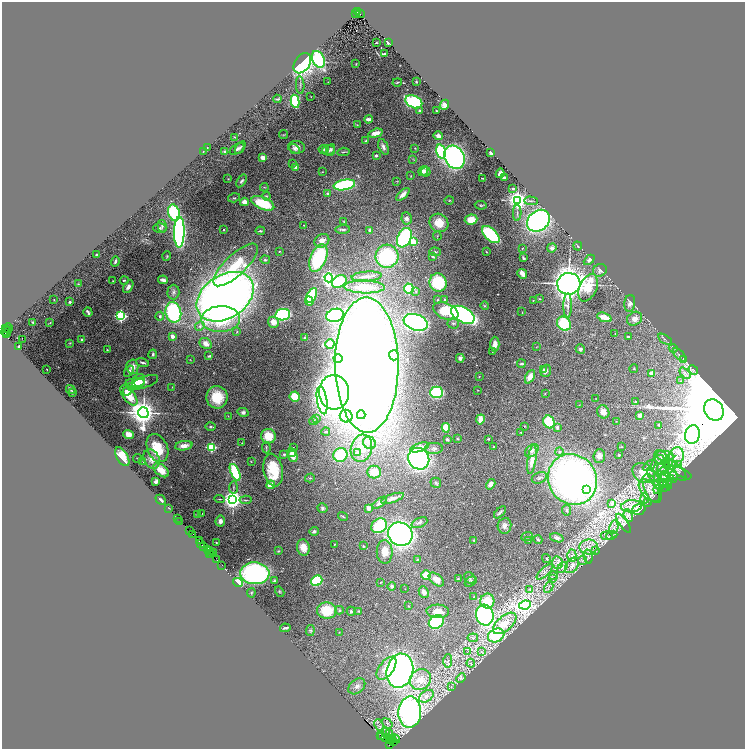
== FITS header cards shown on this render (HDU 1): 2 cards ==
NAXIS1  =                 1486
NAXIS2  =                 1494

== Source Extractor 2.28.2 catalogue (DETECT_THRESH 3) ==
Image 1486 x 1494 px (HDU 1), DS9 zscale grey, zoomed out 1/2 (1 PNG px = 2 x 2 image px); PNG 747 x 751 px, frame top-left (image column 2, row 1494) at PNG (2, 2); each listed source drawn as its Kron ellipse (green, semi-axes under 4 px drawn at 4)
Background 0.55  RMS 0.046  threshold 0.138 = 3 sigma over >= 5 px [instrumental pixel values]
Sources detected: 477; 42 cannot appear on this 1/2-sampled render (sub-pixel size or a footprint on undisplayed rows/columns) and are neither listed nor drawn; the other 435 listed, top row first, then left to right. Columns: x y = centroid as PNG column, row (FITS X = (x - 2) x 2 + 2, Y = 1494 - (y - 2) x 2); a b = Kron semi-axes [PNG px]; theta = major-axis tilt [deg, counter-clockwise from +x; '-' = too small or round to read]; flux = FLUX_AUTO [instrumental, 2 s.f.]
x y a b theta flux
358 12 2 2 - 340
355 14 3 1 - 28
360 14 4 2 - 190
376 43 2 2 - 7.3
388 43 3 2 - 19
384 54 4 2 - 16
318 59 9 6 -66 1000
302 63 11 7 56 1600
356 64 3 2 - 5.8
328 82 2 1 - 2.4
397 82 5 2 - 7.4
416 82 2 2 - 5.9
300 85 9 2 -86 14
311 96 3 2 - 2.7
277 99 4 2 - 9.6
295 101 7 4 -79 660
414 102 9 6 -25 800
445 105 5 4 - 51
419 111 3 3 - 15
436 111 2 2 - 8.3
368 119 4 2 - 38
357 125 4 2 - 7
376 133 7 4 15 63
283 135 4 2 - 6.2
438 136 5 3 - 37
235 137 3 2 - 3.8
366 141 3 2 - 9.1
296 147 8 6 -7 46
383 147 8 4 -67 36
207 148 3 2 - 4.2
240 148 7 3 56 16
415 148 3 2 - 4.4
237 149 8 4 32 29
294 149 6 3 -38 16
324 149 5 4 - 12
328 150 6 5 - 23
331 150 6 4 69 17
203 151 3 2 - 3.2
224 151 4 3 - 12
343 152 6 2 5 10
441 152 7 4 -74 740
491 153 3 2 - 16
376 156 4 3 - 17
454 157 12 9 -62 2600
263 158 4 3 - 64
413 159 3 2 - 4.6
292 163 2 2 - 4.5
295 167 3 2 - 62
423 171 5 4 - 32
322 172 2 1 - 3.8
426 172 5 4 - 31
500 173 5 3 - 40
411 176 3 2 - 4.4
482 178 3 1 - 7.1
504 178 4 2 - 33
228 179 3 2 - 4.5
241 181 7 4 56 22
397 181 3 2 - 4
344 185 11 5 11 710
264 187 4 2 - 7.6
513 188 3 2 - 14
327 193 4 3 - 10
403 194 8 4 43 41
266 196 4 3 - 10
234 198 6 3 17 10
449 200 5 3 - 7.4
517 200 4 4 - 7100
531 201 7 2 -1 7.9
244 202 4 4 - 68
263 203 12 6 -22 360
481 205 6 3 -9 11
174 213 8 5 -73 610
517 213 8 3 88 15
407 218 6 5 - 35
471 219 6 5 - 150
538 221 12 9 38 2300
344 222 3 3 - 8.8
439 223 10 9 - 160
304 225 2 2 - 4.9
162 226 6 4 -74 21
160 228 6 4 2 20
342 229 7 2 2 20
224 230 2 2 - 19
370 230 4 3 - 20
260 231 5 3 - 12
179 232 15 5 89 3100
491 234 11 6 -44 640
437 236 4 2 - 6.3
404 238 10 6 66 910
322 241 8 6 35 77
413 242 3 3 - 380
578 246 4 3 - 10
522 248 3 3 - 5.8
552 248 4 4 - 23
279 251 2 2 - 5.7
435 252 6 2 -3 11
486 252 3 2 - 5.5
96 254 2 2 - 11
167 256 4 3 - 7.3
387 256 11 11 - 810
432 256 3 2 - 24
318 258 15 8 67 860
523 258 4 2 - 14
265 260 5 3 - 9.2
589 260 6 4 43 25
115 261 5 3 - 22
236 265 29 10 43 330
600 270 7 6 - 27
522 274 5 3 - 82
367 277 15 5 4 60
329 278 4 4 - 3900
124 280 4 3 - 11
163 280 5 3 - 27
113 281 3 2 - 3.5
339 282 8 5 31 440
438 282 9 8 - 380
78 284 4 3 - 8.9
569 284 11 11 - 9600
128 287 7 4 60 43
364 287 20 6 -1 250
588 288 14 8 64 230
409 289 5 4 - 590
173 292 7 6 - 26
416 292 3 3 - 8.2
312 295 8 4 63 560
225 297 31 21 34 9800
54 299 2 1 - 3.6
444 299 3 3 - 8.6
539 299 3 2 - 7.1
438 300 4 3 - 6.8
533 300 2 2 - 4.5
309 301 5 4 - 64
70 302 2 2 - 37
630 303 8 5 82 34
485 306 4 3 - 8.3
568 306 12 3 90 34
446 311 13 8 -24 360
88 312 5 2 - 18
173 312 10 8 -78 840
522 312 3 2 - 5.9
283 315 7 5 10 1200
335 315 9 6 16 1300
463 315 13 7 -29 3200
121 316 3 3 - 1800
160 316 4 4 - 18
604 317 8 3 -20 100
221 319 19 13 2 430
634 319 8 6 32 56
32 322 3 2 - 10
273 322 5 5 - 62
416 322 12 8 -19 1800
50 323 4 3 - 7.7
453 323 6 5 - 23
564 324 7 6 - 470
200 326 5 4 - 20
8 328 5 2 - 110
6 329 2 1 - 27
6 331 5 3 - 500
237 331 4 2 - 6.5
615 333 2 2 - 3.1
7 334 2 1 - 56
172 336 2 2 - 140
628 337 3 2 - 15
305 338 4 3 - 16
23 339 2 1 - 140
665 339 8 3 -31 12
82 340 2 2 - 18
70 343 4 3 - 8.6
206 343 6 5 - 62
330 344 5 4 - 42
495 344 7 4 -89 56
19 347 3 2 - 17
536 347 4 2 - 4.9
673 348 4 2 - 7.3
580 349 5 4 - 16
107 350 3 2 - 6.2
492 352 2 1 - 3.5
153 354 5 3 - 17
394 355 5 5 - 360
679 355 8 3 -47 20
209 356 4 2 - 16
338 358 4 3 - 15
460 358 4 4 - 23
190 359 2 2 - 4.1
683 359 3 3 - 6.3
142 362 6 2 -16 19
521 364 4 2 - 13
367 365 67 32 -89 18000
132 367 7 6 - 58
47 369 2 1 - 2.9
544 369 4 3 - 8.1
634 369 4 3 - 7.7
693 370 5 2 - 7.3
129 371 6 4 57 24
546 371 6 5 - 25
652 373 2 2 - 130
685 373 6 3 -48 20
479 376 2 2 - 3.3
530 377 7 4 63 77
681 381 3 2 - 6.9
138 382 8 6 62 120
145 382 14 5 20 33
135 383 9 4 2 110
131 387 4 3 - 11
172 387 2 1 - 2.6
71 389 5 2 - 14
478 390 2 2 - 3.2
127 391 4 3 - 41
334 392 17 15 -85 5300
436 392 6 6 - 710
72 393 3 2 - 7.1
545 393 4 2 - 3.9
129 395 12 5 -53 200
217 397 11 10 - 230
295 397 5 5 - 270
596 399 4 1 - 3.1
322 400 14 5 -81 1200
635 402 2 2 - 11
579 405 3 2 - 3.9
714 410 11 9 -57 210000
243 412 5 4 - 26
603 412 7 5 -62 63
143 413 5 5 - 16000
361 415 4 4 - 990
639 415 2 2 - 130
228 416 2 2 - 2.9
346 416 6 6 - 510
317 418 3 3 - 7.4
480 419 5 3 - 74
313 421 4 4 - 13
616 421 2 1 - 2.5
549 422 7 5 -64 320
659 425 4 2 - 8.2
524 426 4 3 - 6
210 427 5 3 - 11
557 427 4 3 - 23
446 428 4 4 - 220
326 432 4 2 - 10
521 433 3 2 - 5.7
129 434 5 4 - 51
692 434 9 7 76 9100
268 436 7 7 - 170
447 439 3 2 - 18
457 439 3 3 - 6.8
488 439 2 2 - 7
242 443 2 2 - 3.6
369 443 7 6 - 49
184 446 9 4 8 65
494 446 2 2 - 3.3
211 447 3 3 - 900
266 447 6 2 -85 8.3
293 447 2 2 - 3.8
419 447 10 4 17 110
621 447 3 2 - 4.4
157 448 15 10 -65 240
361 448 14 10 74 150
434 448 9 5 5 32
532 451 8 5 43 40
559 452 4 3 - 12
291 453 4 4 - 28
357 453 2 2 - 65
284 454 3 3 - 11
340 455 7 6 - 400
619 455 3 3 - 8.7
293 456 6 4 -73 81
599 456 7 6 - 54
665 456 9 5 -10 44
122 457 10 5 -59 150
660 457 7 6 - 32
676 457 10 7 69 89
138 458 4 2 - 4.8
152 459 10 7 -60 79
419 459 11 10 - 2500
532 460 15 4 82 100
143 461 2 2 - 8.3
669 461 7 3 63 25
251 462 3 2 - 3.6
658 464 9 5 61 49
649 465 7 3 33 20
670 465 6 5 - 38
678 465 4 3 - 14
676 468 13 4 -45 44
161 470 9 5 -40 110
273 470 16 9 -81 320
235 472 9 4 -66 470
374 472 7 6 - 130
663 472 10 5 -78 57
644 473 12 9 -35 160
676 473 16 6 -14 67
673 477 6 3 84 16
310 478 5 2 - 8.4
539 478 8 5 24 24
654 478 12 3 -64 39
670 478 4 2 - 7.3
572 479 26 24 -55 3800
663 480 7 4 -80 33
667 480 9 4 -69 35
156 482 4 3 - 21
436 483 5 5 - 15
491 484 5 4 - 37
664 484 5 3 - 19
271 485 4 4 - 120
662 486 8 5 -23 32
233 487 6 2 86 9.9
652 488 15 7 -65 95
587 489 4 4 - 1100
658 489 5 4 - 21
649 491 13 7 -47 90
392 498 12 4 19 44
645 498 5 2 - 11
220 499 5 2 - 7
233 499 4 4 - 7900
161 500 6 3 -44 30
246 500 6 2 4 8
380 503 8 4 38 33
612 503 3 3 - 15
647 503 4 2 - 5.3
631 506 10 6 3 52
169 508 3 2 - 5.2
322 508 5 5 - 21
369 508 4 3 - 42
639 509 7 5 19 120
566 510 5 4 - 11
500 512 7 3 44 18
202 513 2 2 - 2.9
197 514 3 2 - 8.1
628 515 6 3 -67 15
343 516 5 2 - 8.6
177 518 2 1 - 58
180 521 2 1 - 27
220 521 5 5 - 38
419 523 8 4 24 25
623 523 11 3 -55 24
379 526 8 7 - 450
504 526 8 7 - 40
614 527 7 4 77 28
189 531 3 1 - 53
314 531 4 3 - 18
193 534 2 1 - 23
400 534 12 11 - 3500
612 535 5 3 - 11
606 536 6 3 -5 17
527 537 6 3 21 15
557 538 7 4 -17 25
474 540 3 3 - 8.6
538 540 4 3 - 11
199 541 3 1 - 68
529 541 2 2 - 3.5
200 543 3 1 - 31
216 543 2 2 - 8.8
334 545 3 2 - 5
203 546 4 1 - 120
363 546 3 3 - 7.4
303 547 8 6 -75 110
588 547 9 7 6 64
207 550 3 2 - 110
596 550 4 3 - 9.5
209 551 4 2 - 84
279 551 4 3 - 6.8
213 552 2 1 - 7.5
385 552 12 8 -89 110
210 553 2 1 - 37
212 554 2 1 - 26
572 556 6 4 -88 24
588 557 7 2 -78 12
418 559 3 2 - 6.6
546 559 5 3 - 11
217 560 2 1 - 40
582 560 5 2 - 8
557 563 6 5 - 30
572 565 9 6 51 51
222 566 2 1 - 35
562 568 6 4 51 26
545 572 10 3 43 23
255 573 14 11 -4 1800
426 575 5 4 - 150
553 576 4 2 - 6.5
470 578 6 5 - 19
553 578 3 2 - 5.9
436 579 9 5 -38 80
458 579 4 2 - 6.4
274 581 4 3 - 16
317 581 6 5 - 540
471 581 6 4 31 19
238 582 5 4 - 250
380 582 3 2 - 5.6
392 586 4 4 - 20
549 587 6 2 60 9.3
405 589 2 1 - 3.5
530 589 3 2 - 7.1
280 592 5 3 - 10
424 592 6 4 -65 42
251 593 4 3 - 8.7
474 597 3 2 - 6.4
487 601 7 7 - 180
525 605 6 4 9 3100
408 606 3 2 - 3.1
327 610 10 8 -3 240
339 610 4 4 - 14
351 611 4 3 - 11
359 611 4 3 - 8
438 611 11 6 -2 88
485 615 10 8 -75 1600
436 622 8 6 32 860
505 623 14 7 41 200
285 628 5 2 - 15
310 631 5 4 - 14
339 632 2 2 - 3.4
496 635 8 6 24 490
473 638 5 4 - 17
467 652 2 2 - 7.4
481 652 4 3 - 9
448 661 7 3 89 14
471 663 4 3 - 10
386 668 13 7 52 150
400 671 17 13 76 3400
461 678 5 4 - 12
420 680 11 10 - 130
357 686 9 6 39 40
451 687 3 2 - 5.5
426 696 8 5 35 53
410 712 15 11 87 2900
387 723 6 4 -37 23
379 725 6 4 -65 21
387 731 2 1 - 2.1
389 734 2 2 - 0.95
380 736 3 2 - 69
382 737 2 1 - 280
385 737 3 1 - 270
389 738 3 2 - 730
392 739 3 2 - 4000
395 739 5 3 - 2900
390 741 2 2 - 680
394 742 3 2 - 310
390 744 2 1 - 830
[42 sub-pixel or undisplayed-footprint detections neither listed nor drawn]